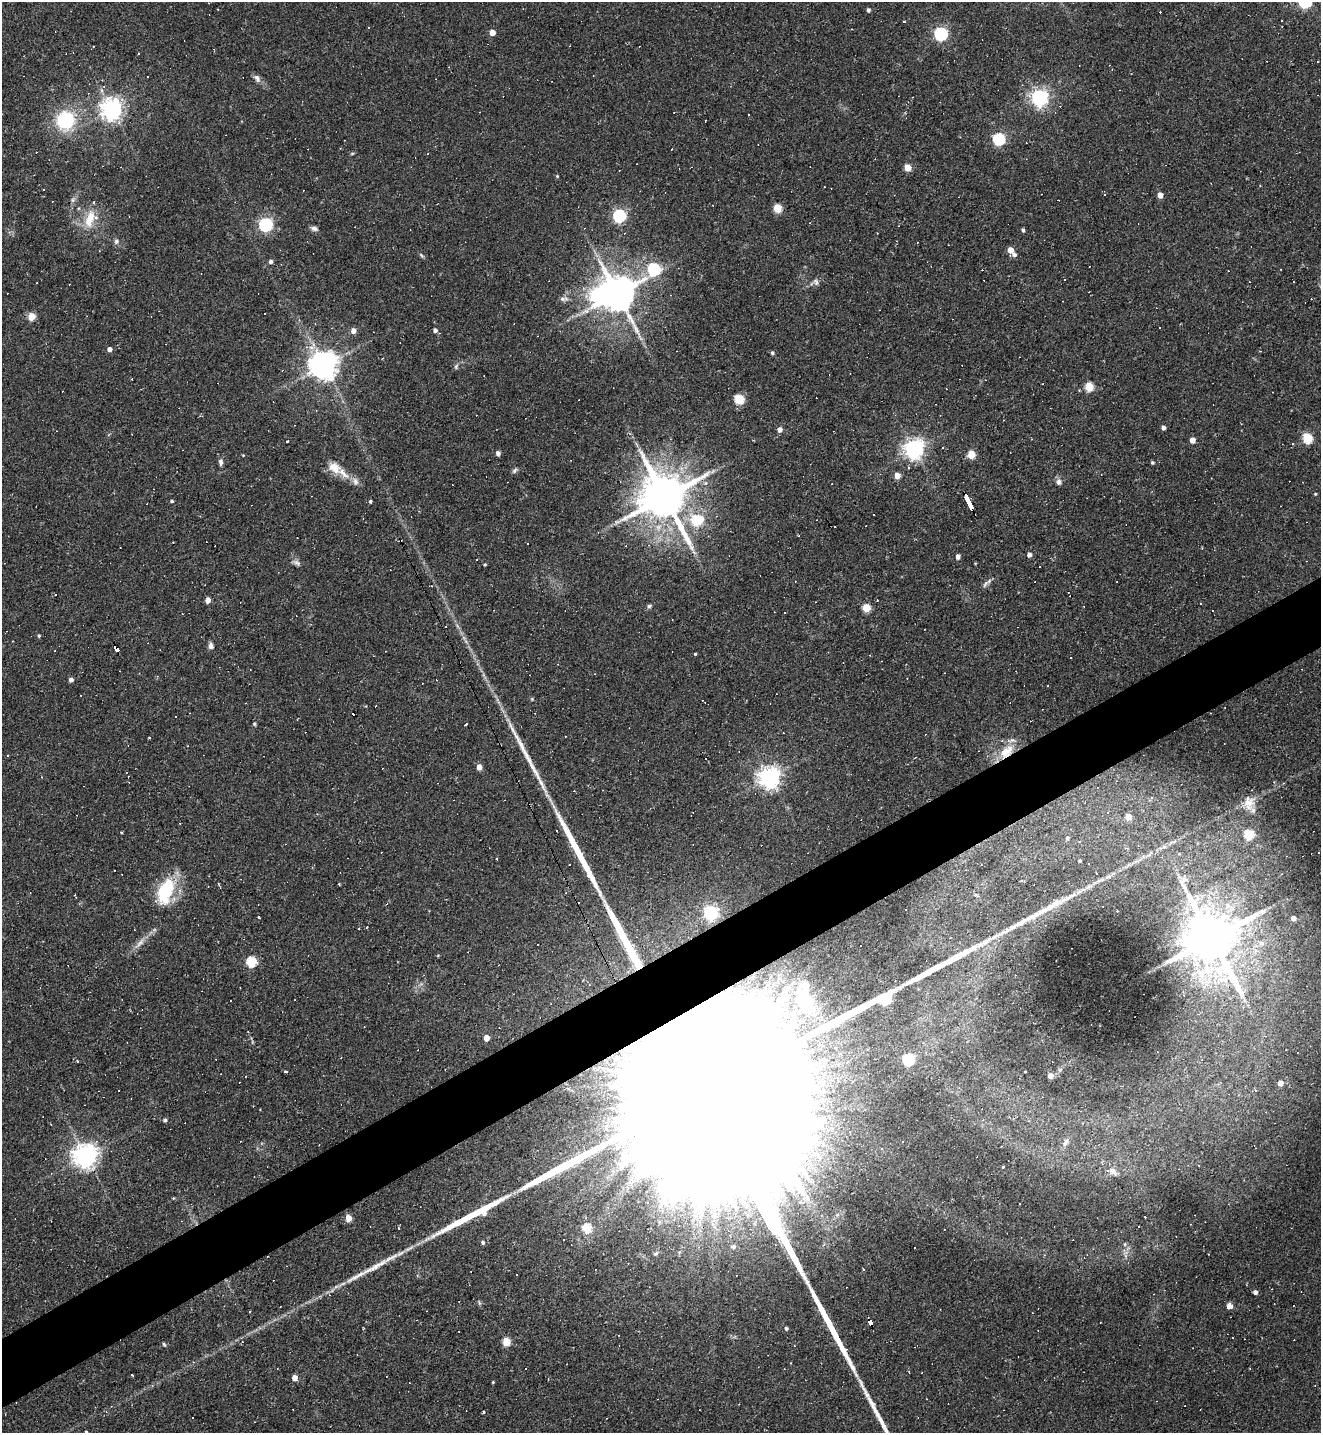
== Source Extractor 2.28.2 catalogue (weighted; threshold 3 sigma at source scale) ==
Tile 7 of 4 x 4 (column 3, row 2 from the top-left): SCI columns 2926-4244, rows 2864-4294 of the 5717 x 5726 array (HDU 1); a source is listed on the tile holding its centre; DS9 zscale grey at full resolution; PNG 1323 x 1435 px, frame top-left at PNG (2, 2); no overlay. Shown black and unused: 5% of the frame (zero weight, under 2 of 3 exposures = <1% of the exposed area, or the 3 px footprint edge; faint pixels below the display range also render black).
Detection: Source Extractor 2.28.2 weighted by HDU 2 'WHT'; one run over the whole footprint, this tile lists its part. Background 0.065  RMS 0.0054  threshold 0.0241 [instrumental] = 3 sigma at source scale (4.5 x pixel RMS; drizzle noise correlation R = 1.50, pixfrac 1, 0.05/0.05 arcsec/px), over >= 5 px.
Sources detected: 281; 1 too faint to see at this stretch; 4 inside a brighter object's white glare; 113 cosmic-ray / hot-pixel residue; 8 long thin detections or spike segments (spike, bleed or trail) — not listed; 4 inside a brighter listed object's ellipse — not listed separately; the other 151 listed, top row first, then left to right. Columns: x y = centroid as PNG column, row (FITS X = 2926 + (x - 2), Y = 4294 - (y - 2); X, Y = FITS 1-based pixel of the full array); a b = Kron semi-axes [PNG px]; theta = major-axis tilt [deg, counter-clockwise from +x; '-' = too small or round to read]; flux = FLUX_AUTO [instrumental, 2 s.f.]
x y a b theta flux
868 10 4 4 - 1.2
904 21 3 3 - 1.7
1282 21 3 2 - 0.45
492 33 4 4 - 4.8
941 34 6 6 - 99
93 46 3 2 - 0.54
138 54 3 2 - 0.46
1318 62 3 2 - 0.43
1109 65 3 2 - 0.3
257 78 11 7 -56 2.2
1039 98 6 6 - 220
111 109 7 7 - 380
674 112 2 2 - 0.33
65 120 24 22 54 31
705 121 3 2 - 0.38
999 139 6 6 - 60
352 153 5 3 - 0.57
907 167 5 5 - 10
557 176 4 4 - 0.52
1105 195 3 3 - 0.52
1160 195 5 4 - 4.1
73 200 8 5 71 1.4
777 208 5 5 - 17
619 216 6 6 - 87
90 219 24 13 70 11
265 224 6 6 - 110
314 228 9 5 -18 1.8
1023 230 4 3 - 1
116 241 7 6 - 1.4
918 242 2 2 - 0.58
1010 250 5 4 - 5.6
421 255 7 4 -46 0.81
1014 255 6 5 - 1.7
271 262 4 4 - 1.6
654 269 6 6 - 52
816 282 9 6 -63 1.6
617 294 11 9 -74 1600
562 299 8 6 -6 1.6
265 313 2 2 - 0.33
31 317 5 5 - 14
435 330 4 4 - 1.8
353 331 5 5 - 3.4
311 347 5 4 - 3.9
109 349 4 4 - 2.5
772 353 4 4 - 1
324 365 8 8 - 750
456 366 8 5 65 1.1
1089 387 5 5 - 22
739 399 5 5 - 30
1163 428 4 4 - 1.9
779 430 5 4 - 2.9
1307 438 5 5 - 32
1192 440 4 4 - 4.4
287 441 4 3 - 1.9
1292 444 3 3 - 0.75
914 449 7 7 - 320
498 453 4 4 - 2.1
971 454 5 5 - 16
243 455 4 3 - 0.43
221 462 8 5 -90 1.6
1152 463 4 4 - 0.74
334 468 18 13 -37 7.3
514 470 8 5 51 1.2
897 475 5 5 - 5
355 482 10 8 -73 2.5
1059 482 8 7 - 2
1315 494 4 3 - 0.48
664 497 15 12 -63 3000
172 501 4 3 - 0.76
370 501 3 3 - 0.96
969 502 15 3 -64 74
696 520 7 6 - 32
1029 555 5 4 - 2.2
958 556 5 4 - 2.3
296 562 12 6 -26 1.9
485 564 4 3 - 0.55
985 584 12 4 56 1.5
208 600 4 4 - 4.1
649 606 7 5 17 1
866 608 5 5 - 17
39 636 5 4 - 0.68
211 646 8 6 -79 1.8
117 649 6 4 -51 17
54 651 3 2 - 0.45
695 654 3 3 - 0.55
71 680 4 4 - 1.9
176 716 3 3 - 2.1
254 724 4 4 - 0.84
466 724 3 3 - 26
149 738 3 2 - 0.67
1007 751 22 13 42 9.6
479 767 4 4 - 4.9
382 768 3 2 - 0.72
769 778 7 7 - 380
1283 783 3 3 - 0.41
1152 798 5 4 - 1
1248 802 18 18 - 8.5
1128 817 5 4 - 5.8
1249 834 5 5 - 30
1067 838 4 4 - 0.92
1319 852 3 3 - 0.87
497 859 3 2 - 0.46
1080 861 3 3 - 0.61
981 865 3 2 - 0.36
166 890 31 15 70 31
1071 896 22 5 29 5.6
1048 909 25 9 30 8.8
711 913 6 6 - 120
259 917 4 3 - 2.9
1293 918 5 5 - 3
1022 922 26 7 35 6.5
366 927 3 3 - 2.9
1212 939 17 13 -60 3800
1262 943 8 8 - 2.6
252 962 5 5 - 37
1201 973 17 13 -71 13
806 1001 41 18 -58 29
486 1038 4 4 - 6
908 1060 6 5 - 73
77 1061 2 2 - 0.69
286 1071 3 3 - 1.4
1050 1076 4 4 - 4
1280 1083 5 5 - 4
713 1107 189 38 -64 200000
165 1120 4 4 - 1.1
983 1120 5 4 - 0.75
1065 1142 14 7 60 3.1
85 1156 8 7 - 520
626 1160 14 11 -2 5
1003 1167 3 3 - 6.7
1112 1171 17 8 -15 4.2
1019 1204 2 2 - 0.32
348 1218 5 4 - 9.4
587 1228 5 5 - 24
483 1243 4 4 - 1.5
335 1287 6 5 - 1.3
1255 1292 4 4 - 1.9
1230 1306 4 4 - 6.3
250 1311 3 2 - 0.47
871 1322 6 3 -67 23
786 1328 4 4 - 0.93
1233 1338 3 2 - 0.61
506 1342 5 5 - 17
164 1344 6 4 -54 0.64
132 1375 4 2 - 0.9
295 1378 5 5 - 4
493 1382 3 2 - 0.62
106 1412 5 5 - 0.67
483 1412 3 2 - 1.4
193 1418 3 2 - 0.91
86 1432 3 3 - 0.62
Overlapping masked pixels (flux is a lower limit): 5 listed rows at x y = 969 502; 117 649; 1007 751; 713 1107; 871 1322
Isophote crosses this tile's border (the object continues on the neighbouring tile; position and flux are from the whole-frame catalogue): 2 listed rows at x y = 713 1107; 86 1432